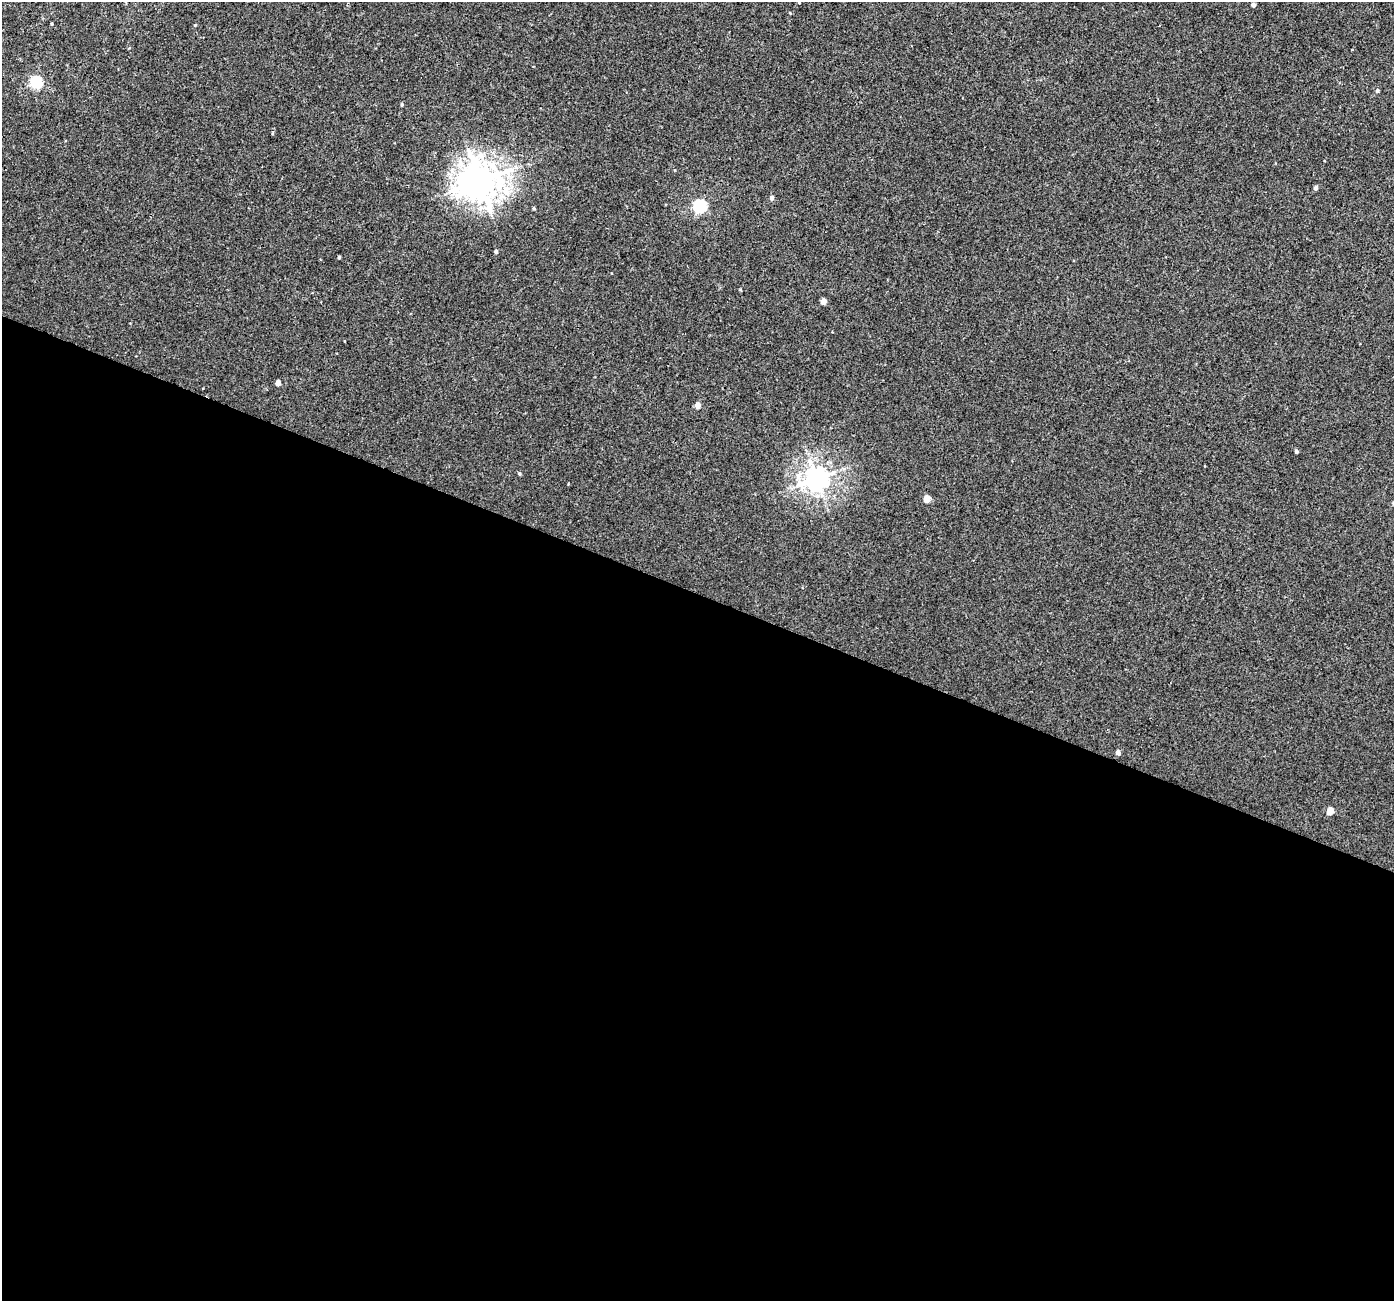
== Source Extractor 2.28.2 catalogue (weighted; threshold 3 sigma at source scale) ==
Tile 14 of 4 x 4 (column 2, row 4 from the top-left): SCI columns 1415-2806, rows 255-1553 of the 5622 x 5770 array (HDU 1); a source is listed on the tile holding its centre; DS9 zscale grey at full resolution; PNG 1396 x 1303 px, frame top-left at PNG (2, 2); no overlay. Shown black and unused: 54% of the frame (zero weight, under 3 of 4 exposures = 4% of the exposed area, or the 3 px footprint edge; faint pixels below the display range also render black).
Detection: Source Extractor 2.28.2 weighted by HDU 2 'WHT'; one run over the whole footprint, this tile lists its part. Background 0.00224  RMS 0.0028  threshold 0.0126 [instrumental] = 3 sigma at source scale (4.5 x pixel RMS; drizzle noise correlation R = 1.50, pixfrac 1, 0.0396/0.0396 arcsec/px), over >= 5 px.
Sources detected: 21; all 21 listed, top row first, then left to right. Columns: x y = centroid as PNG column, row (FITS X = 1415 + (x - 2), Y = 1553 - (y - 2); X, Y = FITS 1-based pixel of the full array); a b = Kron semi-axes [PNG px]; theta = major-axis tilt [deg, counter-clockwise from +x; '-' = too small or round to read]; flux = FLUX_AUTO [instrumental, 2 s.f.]
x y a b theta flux
1253 5 4 4 - 0.86
51 24 4 3 - 0.25
36 82 6 5 - 31
1377 91 5 4 - 0.49
402 104 4 4 - 0.31
480 181 12 11 - 520
1316 188 5 4 - 0.81
772 198 5 4 - 0.84
700 206 6 6 - 40
534 208 4 3 - 0.33
496 252 4 4 - 0.64
339 257 4 3 - 0.3
823 301 4 4 - 2.8
278 383 4 4 - 1.8
697 405 5 4 - 2.5
1296 451 4 3 - 0.5
519 474 5 4 - 0.36
817 478 8 7 - 230
927 499 5 4 - 3.8
1118 752 5 4 - 1.1
1330 811 5 4 - 4